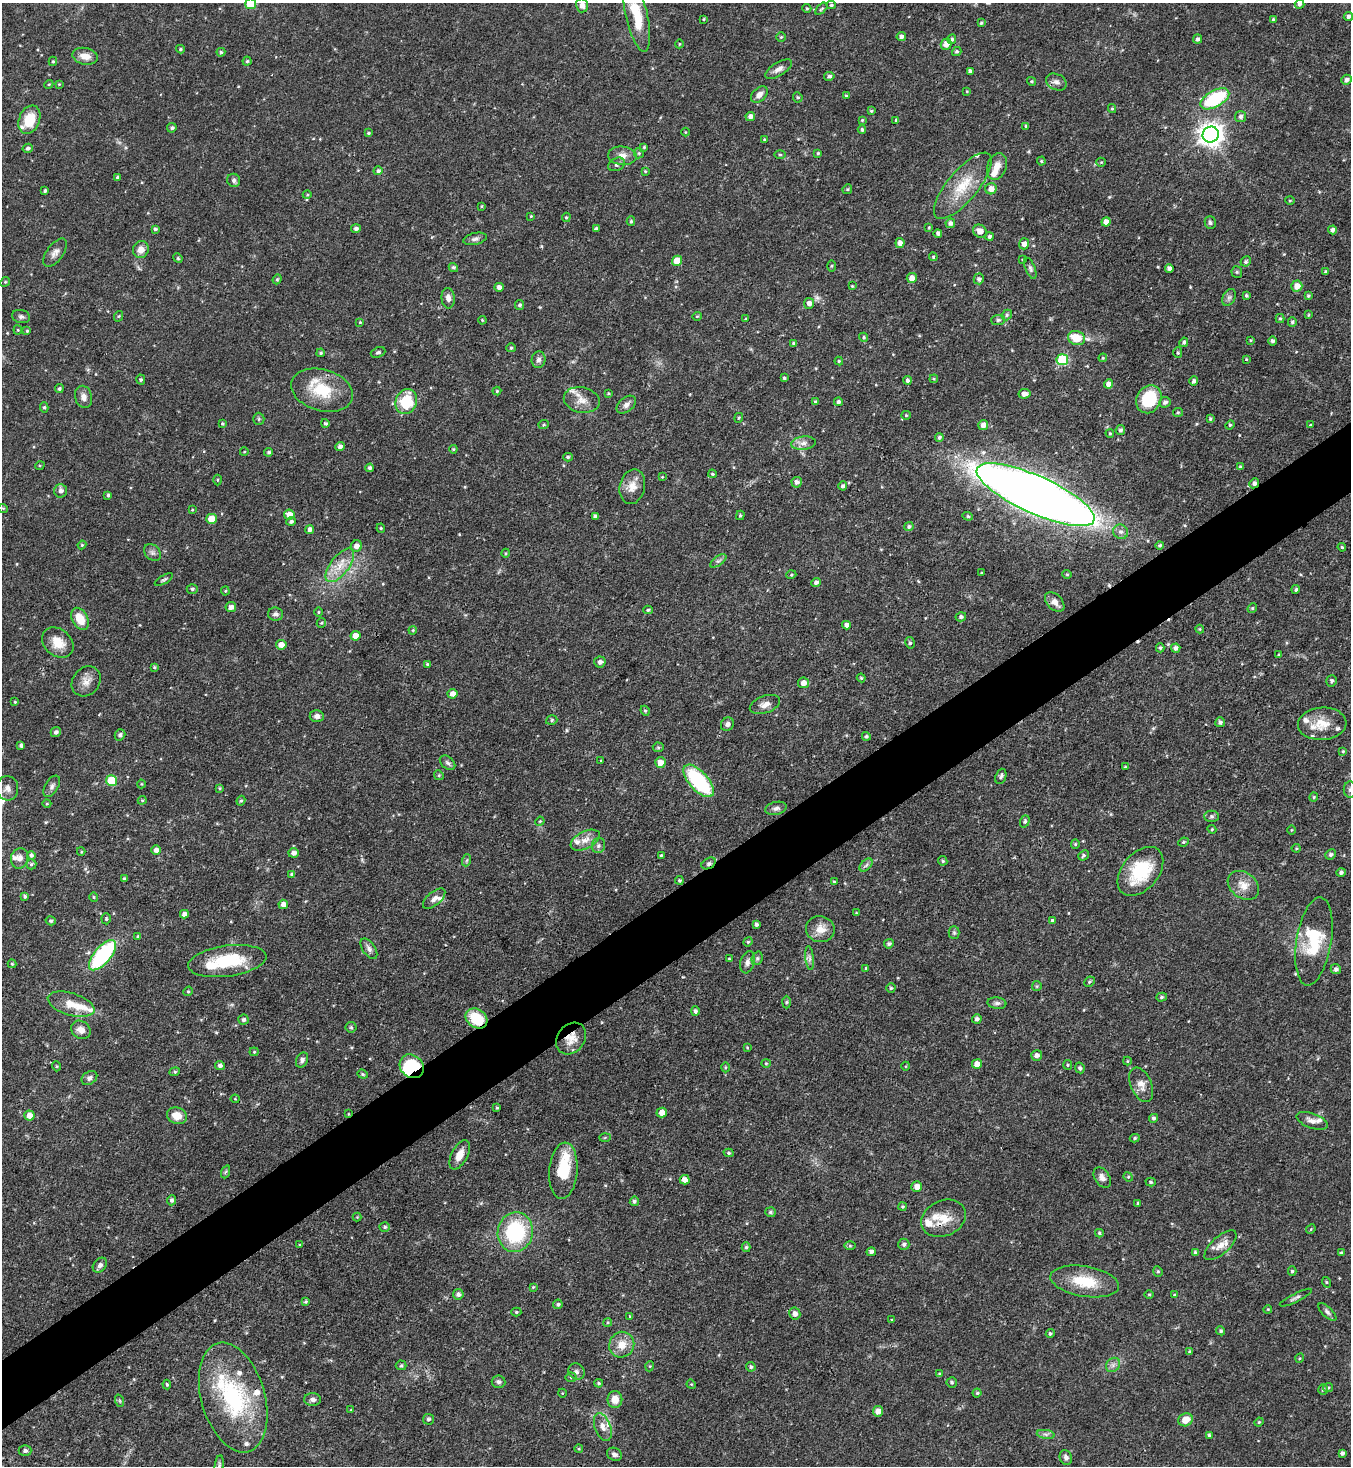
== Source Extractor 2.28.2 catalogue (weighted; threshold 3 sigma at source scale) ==
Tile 7 of 4 x 4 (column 3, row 2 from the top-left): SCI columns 2995-4343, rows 2929-4392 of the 5850 x 5857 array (HDU 1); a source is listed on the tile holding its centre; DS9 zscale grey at full resolution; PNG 1353 x 1468 px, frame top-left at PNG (2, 3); each listed source drawn as its Kron ellipse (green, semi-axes under 4 px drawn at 4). Shown black and unused: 5% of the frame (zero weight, under 3 of 4 exposures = <1% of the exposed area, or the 3 px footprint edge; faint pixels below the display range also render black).
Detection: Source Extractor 2.28.2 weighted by HDU 2 'WHT'; one run over the whole footprint, this tile lists its part. Background 0.0622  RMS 0.0035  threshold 0.0157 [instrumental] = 3 sigma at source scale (4.5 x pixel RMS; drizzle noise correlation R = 1.50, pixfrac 1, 0.05/0.05 arcsec/px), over >= 5 px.
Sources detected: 493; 2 inside a brighter object's white glare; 1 cosmic-ray / hot-pixel residue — neither listed nor drawn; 23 inside a brighter listed object's ellipse — not listed separately; the other 467 listed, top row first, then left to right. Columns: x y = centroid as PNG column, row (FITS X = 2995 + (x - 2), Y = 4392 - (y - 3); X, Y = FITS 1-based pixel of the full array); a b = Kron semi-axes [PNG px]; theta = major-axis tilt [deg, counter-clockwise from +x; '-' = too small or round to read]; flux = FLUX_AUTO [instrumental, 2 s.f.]
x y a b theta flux
251 4 5 5 - 9.4
1299 4 5 4 - 0.81
582 5 7 6 - 1.6
831 5 4 4 - 0.54
807 8 4 4 - 0.39
821 9 7 3 44 0.48
637 16 37 11 -77 11
1348 16 5 4 - 0.93
704 19 3 3 - 0.37
1273 19 4 4 - 0.41
981 23 3 3 - 0.43
781 37 5 4 - 0.42
901 37 4 4 - 1.1
952 39 5 4 - 0.71
1198 39 4 4 - 0.92
679 44 4 3 - 0.29
946 44 5 5 - 2.3
180 49 4 3 - 0.52
957 51 5 4 - 0.63
221 52 4 4 - 0.53
85 56 13 8 -11 3.4
53 61 5 4 - 0.53
247 61 4 4 - 0.51
779 69 15 6 31 2
970 71 4 4 - 0.92
829 76 5 4 - 0.89
1347 80 5 5 - 1.2
1032 81 4 4 - 0.5
1056 82 11 8 -25 1.6
49 84 4 3 - 0.34
59 84 4 4 - 0.28
967 91 4 3 - 0.28
759 95 10 6 44 2.1
846 95 4 4 - 0.39
798 97 5 4 - 0.52
1215 99 16 8 29 25
1112 109 4 4 - 0.43
871 111 4 4 - 0.43
750 116 4 4 - 1.3
1241 116 5 5 - 0.97
29 120 14 10 68 7.9
862 120 3 3 - 0.35
896 120 3 3 - 0.53
1026 126 3 3 - 0.37
172 128 5 4 - 0.58
862 130 4 3 - 0.55
685 132 4 3 - 0.25
368 133 4 3 - 0.49
1211 134 8 8 - 300
764 139 4 3 - 0.29
644 147 3 3 - 0.4
28 148 5 4 - 0.84
639 153 5 5 - 0.47
818 153 4 4 - 0.45
780 155 6 3 0 0.4
622 156 14 9 -4 2.7
1041 161 4 4 - 0.37
1101 162 5 4 - 0.43
617 164 9 6 26 1.2
997 166 14 9 71 2.9
378 171 4 4 - 0.87
645 171 4 3 - 0.31
117 177 4 3 - 0.61
234 180 7 6 - 0.97
963 186 41 15 50 12
847 189 5 4 - 0.47
991 189 6 5 - 2.4
45 191 3 3 - 0.64
307 195 4 3 - 0.35
1290 201 5 3 - 0.35
482 206 4 3 - 0.37
531 216 4 3 - 0.29
566 217 4 4 - 0.48
631 221 4 4 - 0.55
1106 222 4 4 - 2.5
950 223 5 4 - 1
1210 223 6 5 - 0.77
929 227 4 3 - 0.35
596 228 4 3 - 0.58
155 229 3 3 - 0.61
356 229 5 4 - 0.83
1332 230 4 4 - 1.2
980 231 7 6 - 2.3
938 233 4 4 - 0.79
989 237 4 4 - 0.9
475 239 12 6 12 1.2
900 243 5 4 - 1.7
1024 244 5 5 - 1.9
141 250 8 7 - 2.8
55 253 16 8 54 2.1
933 257 4 4 - 0.38
178 258 5 4 - 0.44
1023 259 3 3 - 0.45
677 261 5 5 - 6.3
1246 261 5 5 - 0.72
831 266 5 4 - 0.43
453 267 5 4 - 0.59
1030 268 11 5 -68 0.86
1169 268 4 4 - 1.2
1237 272 6 5 - 0.53
1326 272 4 3 - 0.83
912 278 5 5 - 2.6
277 279 5 4 - 0.48
979 279 5 5 - 1
5 282 5 4 - 0.4
852 286 4 3 - 0.32
1297 286 5 5 - 3.5
499 287 4 4 - 1.5
1246 295 3 3 - 0.53
1308 296 4 3 - 0.55
1229 297 9 6 63 1.1
448 298 10 6 -85 1.9
809 303 5 5 - 1.4
520 305 5 4 - 0.85
1007 315 5 4 - 0.7
1308 315 4 3 - 0.38
21 316 9 6 -12 0.97
119 316 5 3 - 0.34
697 316 5 4 - 0.38
1280 318 4 4 - 0.47
746 319 4 3 - 0.4
482 320 4 3 - 0.31
998 320 7 5 3 0.78
360 322 4 3 - 0.34
1292 322 5 4 - 0.66
18 330 4 4 - 0.36
27 331 3 3 - 0.44
864 337 5 4 - 0.53
1077 338 9 7 -21 7.4
1250 340 4 3 - 0.37
1272 341 4 4 - 0.86
1184 342 5 4 - 0.75
794 344 4 3 - 0.86
511 348 5 4 - 0.46
378 352 7 5 22 0.78
321 353 4 3 - 0.47
1178 353 5 4 - 0.51
1103 358 4 4 - 0.36
1246 359 4 3 - 0.32
539 360 8 7 - 1.3
1062 360 6 5 - 22
839 361 4 4 - 0.44
784 378 3 3 - 0.6
934 379 4 3 - 0.39
141 380 5 4 - 0.5
907 380 4 4 - 0.93
1194 381 5 4 - 0.99
1109 384 5 4 - 2.1
59 389 4 4 - 0.65
322 390 31 20 -16 14
497 391 4 4 - 0.43
608 393 4 4 - 0.32
1024 394 6 5 - 1.9
84 397 11 8 -75 2
1149 399 14 12 62 16
582 400 18 12 -12 4
406 402 13 10 68 14
815 402 4 3 - 0.54
838 402 4 4 - 0.83
1165 402 6 5 - 1.1
626 405 11 7 40 1.6
44 407 5 4 - 0.55
1178 412 5 4 - 0.43
906 415 5 4 - 0.44
739 418 5 4 - 0.41
259 419 6 5 - 0.64
1210 419 4 4 - 0.51
222 423 4 4 - 0.46
325 423 4 4 - 0.6
544 425 5 4 - 0.49
983 425 5 5 - 2.1
1230 425 5 4 - 0.49
1310 425 3 3 - 0.31
1120 430 5 4 - 0.94
1110 433 4 3 - 0.42
939 437 4 4 - 0.79
803 443 12 6 6 2
340 446 5 4 - 1.2
453 449 4 4 - 0.41
244 452 4 3 - 0.28
269 452 4 4 - 0.73
568 457 5 4 - 0.55
40 465 5 3 - 0.36
1240 467 4 3 - 0.58
370 468 4 4 - 0.95
712 474 4 3 - 0.41
662 477 3 2 - 0.25
217 480 5 3 - 0.33
797 482 5 5 - 1.2
1254 483 5 5 - 1.2
843 486 4 4 - 0.87
632 487 18 12 77 3.9
61 491 7 6 - 1.4
108 495 4 3 - 0.61
1036 495 64 18 -24 660
3 508 5 3 - 0.3
192 510 4 2 - 0.26
289 515 5 5 - 3.4
740 515 5 4 - 0.48
595 516 4 4 - 1.1
968 516 5 4 - 0.49
211 519 5 5 - 5.3
291 521 5 4 - 0.9
909 526 5 4 - 0.82
381 528 4 4 - 0.39
310 529 4 4 - 1.3
1121 532 8 7 - 1.4
82 545 4 4 - 0.38
1160 545 4 4 - 0.61
356 546 6 5 - 1.9
1342 547 4 3 - 0.43
152 553 9 7 -45 1.3
506 553 4 3 - 0.37
718 561 9 4 35 0.95
340 565 20 9 52 5.6
982 573 3 3 - 0.35
1067 574 5 4 - 0.41
791 575 5 3 - 0.38
164 580 10 3 30 0.6
816 582 5 4 - 1
192 589 5 4 - 0.66
1296 589 4 4 - 0.65
225 591 4 4 - 0.42
1055 602 11 7 -46 2.6
231 607 5 5 - 1.7
1252 608 5 4 - 0.49
648 610 4 4 - 0.55
318 612 4 3 - 0.34
275 614 8 6 -7 1.2
961 617 5 4 - 0.82
80 619 12 7 -62 5.6
321 623 5 4 - 0.51
846 625 4 4 - 1.7
1200 629 4 4 - 0.37
413 630 4 3 - 0.34
355 636 5 4 - 3.4
58 643 17 13 -41 5.5
910 643 6 4 -78 0.64
281 645 5 5 - 2.9
1160 648 4 4 - 0.62
1176 648 4 4 - 1.2
1279 655 4 4 - 0.42
600 662 5 5 - 1.4
427 664 4 4 - 0.46
154 667 4 3 - 0.39
861 678 4 4 - 0.42
86 681 16 13 49 3.2
1332 681 5 5 - 0.72
803 683 5 5 - 2.1
452 694 5 5 - 2.1
15 702 4 3 - 0.39
765 704 16 8 20 2.4
645 711 5 4 - 0.51
317 716 7 6 - 1.4
552 720 6 4 18 0.57
1220 722 5 5 - 1.1
727 724 7 6 - 1.3
1322 724 24 16 4 7.4
56 732 5 5 - 1.1
120 735 6 5 - 0.99
866 736 4 4 - 0.73
21 745 4 4 - 0.86
658 747 5 5 - 0.48
1343 751 4 4 - 0.4
601 760 4 2 - 0.28
660 762 5 5 - 3.1
448 763 9 6 -39 0.96
1125 767 3 3 - 0.34
439 775 5 4 - 0.48
1001 776 8 5 70 0.82
111 781 5 5 - 12
699 781 20 9 -48 29
141 784 4 4 - 0.34
52 786 12 6 59 1.2
7 788 12 11 - 2.1
219 788 4 3 - 0.37
1350 789 8 6 90 0.97
1314 797 4 4 - 0.44
142 800 4 4 - 0.41
241 801 5 4 - 0.51
47 804 4 3 - 0.32
776 808 11 6 13 1.3
1212 816 7 5 0 0.75
540 821 5 3 - 0.36
1025 821 6 4 70 0.65
1212 829 4 4 - 0.41
1291 830 5 3 - 0.3
585 840 16 8 27 3.1
1183 842 5 4 - 0.46
1075 844 5 4 - 0.43
598 845 7 6 - 1
1296 848 4 4 - 0.39
156 850 5 4 - 1.6
81 852 4 4 - 0.39
293 853 5 5 - 1.6
1330 854 5 5 - 0.82
31 855 4 4 - 0.79
661 855 4 3 - 0.34
1083 855 6 4 41 0.62
20 858 10 8 76 2
467 860 6 4 71 0.5
943 861 5 4 - 0.56
709 863 7 5 30 0.9
31 864 5 5 - 0.62
866 865 8 4 45 0.9
1140 871 28 18 50 19
1341 873 5 4 - 0.81
292 874 4 3 - 0.52
124 879 4 3 - 0.58
679 880 4 4 - 0.55
834 882 4 3 - 0.39
1243 885 17 12 -37 4.5
25 896 4 4 - 0.72
94 897 4 4 - 0.37
434 899 13 6 40 1.7
283 904 5 5 - 2.1
856 913 3 3 - 0.29
184 914 4 4 - 1.7
106 919 5 4 - 0.52
1052 920 4 4 - 0.63
51 921 5 4 - 0.6
756 924 4 3 - 0.77
820 929 14 13 - 4.1
954 933 6 5 - 0.64
138 936 3 3 - 0.49
1314 941 44 17 81 15
748 942 5 4 - 0.44
889 944 5 4 - 0.91
369 949 11 6 -56 1.5
103 955 18 8 50 40
757 958 7 5 69 0.68
810 958 12 4 -83 1.1
729 959 3 3 - 0.35
227 961 39 15 8 18
747 962 11 7 74 1.6
12 964 4 4 - 0.46
866 968 3 2 - 0.31
1336 969 5 5 - 0.94
1089 982 5 5 - 0.57
1037 986 5 4 - 0.4
891 988 4 4 - 0.53
188 991 5 4 - 0.43
1162 997 5 4 - 0.57
786 1002 6 4 88 0.49
997 1003 9 6 -6 1
71 1004 24 11 -17 6
695 1011 5 4 - 0.82
476 1018 12 9 -37 11
977 1019 5 4 - 0.96
243 1020 5 5 - 0.81
351 1027 5 5 - 0.54
81 1030 10 8 -33 2.5
571 1038 17 13 53 4.6
747 1048 3 3 - 0.33
254 1052 4 4 - 0.42
1037 1055 5 5 - 1.2
302 1060 8 5 62 1.1
1127 1061 4 4 - 0.35
766 1063 4 4 - 0.4
977 1064 5 4 - 2.5
220 1065 5 4 - 1.1
1068 1065 5 4 - 0.43
56 1066 5 3 - 0.35
412 1066 13 11 -43 17
906 1066 4 3 - 0.28
725 1067 5 3 - 0.37
1080 1068 5 4 - 0.64
175 1072 5 4 - 0.54
363 1074 5 4 - 0.53
89 1078 8 6 35 1.2
1141 1085 18 10 -67 3.1
235 1099 4 4 - 0.35
497 1108 3 3 - 0.43
662 1113 5 5 - 2.7
348 1114 4 3 - 0.26
29 1116 5 5 - 2.7
177 1116 10 8 -17 4
1153 1118 4 4 - 0.76
1312 1121 16 7 -20 2.1
605 1138 6 4 2 0.4
1135 1138 5 4 - 0.58
729 1153 5 4 - 0.6
460 1155 16 8 63 3.7
563 1171 28 14 85 12
225 1172 7 4 70 0.52
1128 1177 5 4 - 0.42
1102 1178 11 7 -57 1.8
685 1180 5 4 - 2.3
1151 1182 5 4 - 0.52
917 1187 5 5 - 2.3
171 1200 5 4 - 0.91
634 1201 5 4 - 0.85
1138 1203 4 4 - 0.41
902 1207 4 4 - 0.51
770 1212 5 5 - 0.77
357 1217 4 4 - 0.29
944 1218 23 17 24 7.2
385 1227 5 4 - 0.6
1311 1229 5 4 - 0.38
515 1232 20 17 79 28
1099 1233 4 3 - 0.5
904 1244 6 5 - 0.8
300 1245 4 3 - 0.36
1220 1245 20 8 42 3.3
850 1246 6 4 1 0.48
746 1247 5 4 - 0.63
871 1252 5 4 - 1
1196 1253 4 3 - 1
1341 1253 4 4 - 0.48
100 1265 8 6 49 1.2
1158 1271 5 4 - 0.49
1292 1271 5 4 - 0.58
1085 1281 34 15 -9 12
1326 1282 5 3 - 0.38
533 1287 4 3 - 0.34
458 1294 5 5 - 1.1
1149 1294 5 3 - 0.35
1175 1295 4 3 - 0.46
1296 1298 18 3 27 0.89
305 1302 4 3 - 0.49
558 1304 5 4 - 0.69
1268 1309 4 3 - 0.31
516 1312 5 4 - 0.52
1327 1312 11 5 -44 1.2
795 1314 6 5 - 1.8
630 1316 4 3 - 0.34
892 1320 4 3 - 0.34
608 1322 4 3 - 0.33
1221 1331 4 4 - 0.66
1050 1334 4 4 - 0.62
622 1345 13 12 - 4.6
1190 1352 4 3 - 0.67
1300 1358 5 3 - 0.3
401 1365 5 5 - 0.47
1113 1365 8 6 47 1.3
650 1366 5 3 - 0.33
751 1367 5 4 - 0.68
576 1372 8 7 - 1.2
940 1374 4 3 - 0.54
571 1377 5 5 - 0.54
498 1382 7 6 - 0.92
952 1382 5 5 - 0.65
599 1383 4 3 - 0.49
167 1384 5 4 - 0.54
691 1384 5 3 - 0.31
1328 1388 5 4 - 0.48
1323 1389 5 5 - 0.68
562 1393 4 3 - 0.26
977 1393 4 4 - 0.49
233 1397 56 31 -74 41
615 1399 8 7 - 3.8
313 1400 8 6 -1 1.2
120 1401 6 4 -71 0.46
351 1410 3 2 - 0.27
878 1411 5 5 - 2.8
429 1419 5 5 - 0.73
1185 1420 7 6 - 4
1259 1422 4 4 - 0.4
603 1427 14 8 -69 2.6
1046 1434 9 4 -9 0.93
1209 1435 3 3 - 0.53
579 1449 4 4 - 0.38
25 1450 6 5 - 0.85
1342 1453 4 3 - 0.95
614 1454 8 6 -29 1.1
1066 1457 7 6 - 1.3
219 1465 10 4 82 0.72
Overlapping masked pixels (flux is a lower limit): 8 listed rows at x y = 1254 483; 1036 495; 709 863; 476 1018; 571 1038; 412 1066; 348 1114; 233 1397
Isophote crosses this tile's border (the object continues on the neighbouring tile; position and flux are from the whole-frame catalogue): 4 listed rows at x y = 251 4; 637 16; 1350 789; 219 1465